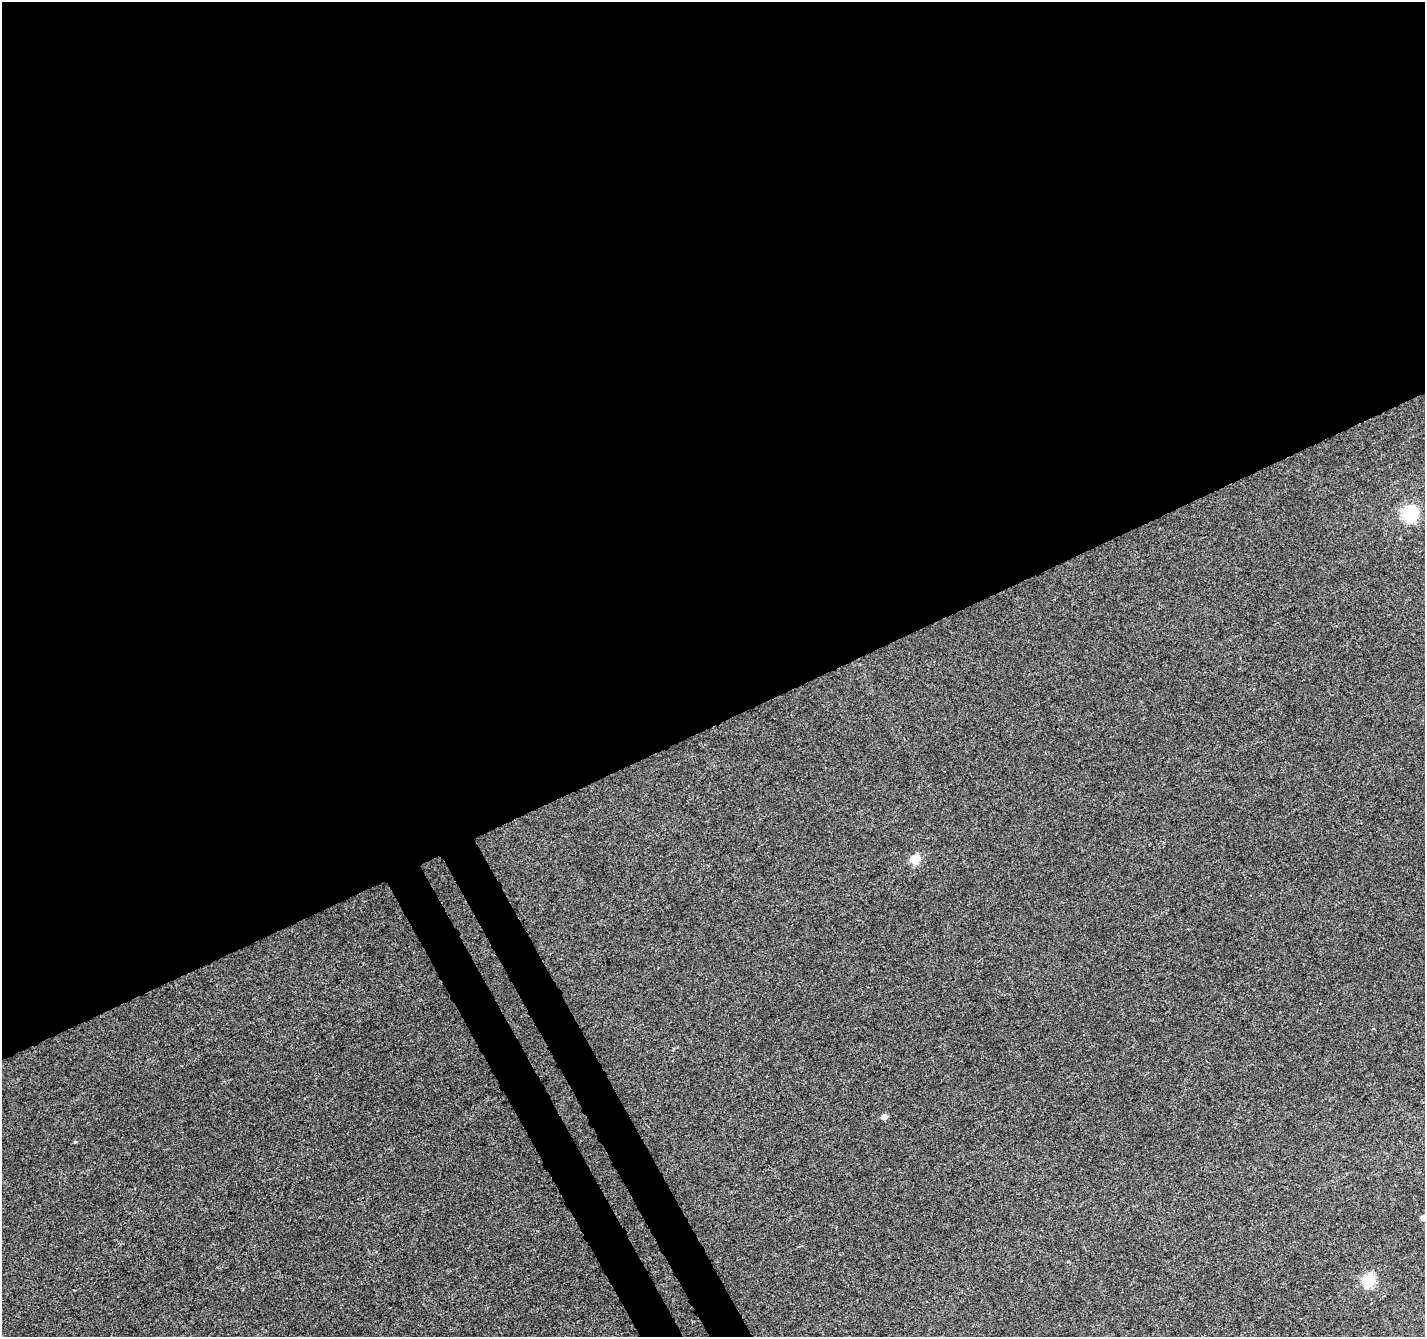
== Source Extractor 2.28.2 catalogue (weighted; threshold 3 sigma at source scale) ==
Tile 2 of 4 x 4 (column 2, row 1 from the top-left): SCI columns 1476-2898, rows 4131-5465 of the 5798 x 5650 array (HDU 1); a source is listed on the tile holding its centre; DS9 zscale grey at full resolution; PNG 1427 x 1339 px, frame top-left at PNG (2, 2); no overlay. Shown black and unused: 56% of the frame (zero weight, under 3 of 4 exposures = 5% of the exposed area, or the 3 px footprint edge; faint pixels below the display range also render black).
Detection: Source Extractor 2.28.2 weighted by HDU 2 'WHT'; one run over the whole footprint, this tile lists its part. Background 0.00115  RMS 0.0026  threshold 0.0116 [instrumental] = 3 sigma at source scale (4.5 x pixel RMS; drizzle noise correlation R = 1.50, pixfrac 1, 0.0396/0.0396 arcsec/px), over >= 5 px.
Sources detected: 7; all 7 listed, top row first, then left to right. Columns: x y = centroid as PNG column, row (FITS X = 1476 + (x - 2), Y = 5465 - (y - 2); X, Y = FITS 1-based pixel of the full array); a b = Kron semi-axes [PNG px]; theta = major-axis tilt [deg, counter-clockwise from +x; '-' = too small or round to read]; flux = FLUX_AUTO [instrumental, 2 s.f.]
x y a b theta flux
1410 514 7 6 - 64
915 859 5 5 - 12
1373 1029 4 2 - 0.17
884 1117 5 4 - 2.1
75 1142 5 3 - 0.22
1424 1218 5 4 - 3.1
1368 1280 6 6 - 32
Isophote crosses this tile's border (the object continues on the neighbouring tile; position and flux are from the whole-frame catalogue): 1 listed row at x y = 1424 1218